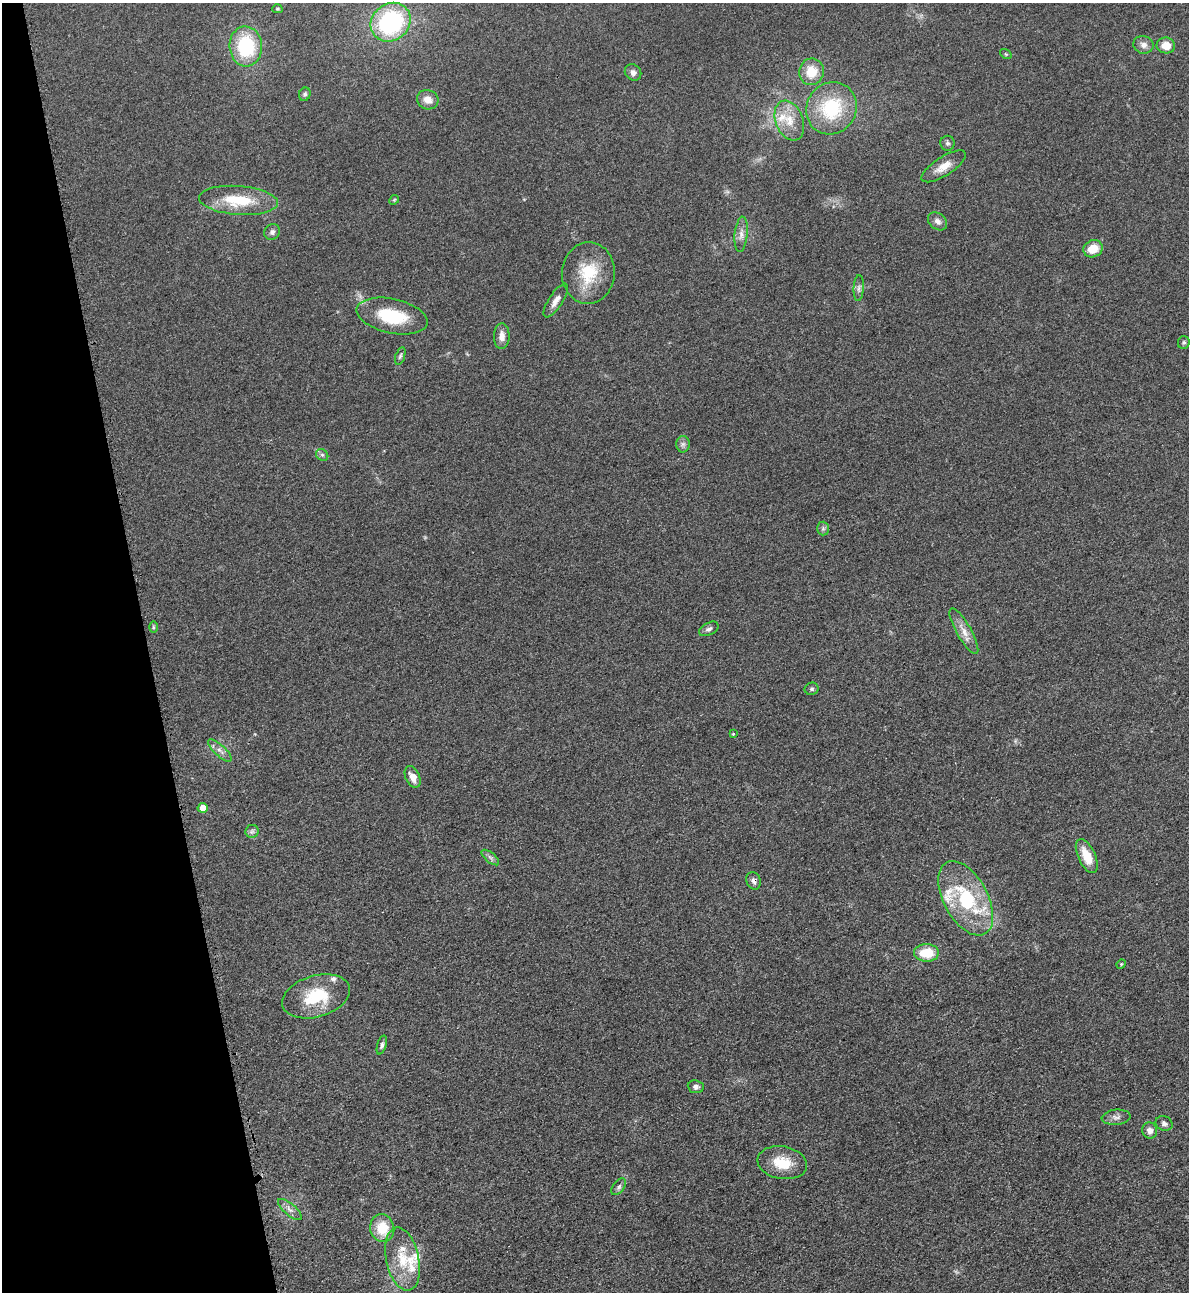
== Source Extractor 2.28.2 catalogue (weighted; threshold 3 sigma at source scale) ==
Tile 5 of 4 x 4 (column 1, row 2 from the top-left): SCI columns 285-1471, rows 2607-3896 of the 5195 x 5212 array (HDU 1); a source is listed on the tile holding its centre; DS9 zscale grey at full resolution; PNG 1191 x 1294 px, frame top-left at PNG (2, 3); each listed source drawn as its Kron ellipse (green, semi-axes under 4 px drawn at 4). Shown black and unused: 12% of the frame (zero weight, under 3 of 4 exposures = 3% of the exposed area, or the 3 px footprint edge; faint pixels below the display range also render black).
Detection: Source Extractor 2.28.2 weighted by HDU 2 'WHT'; one run over the whole footprint, this tile lists its part. Background 0.0675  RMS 0.0084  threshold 0.0378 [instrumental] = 3 sigma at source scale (4.5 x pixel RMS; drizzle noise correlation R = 1.50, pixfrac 1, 0.05/0.05 arcsec/px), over >= 5 px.
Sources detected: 64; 8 inside a brighter listed object's ellipse — not listed separately; the other 56 listed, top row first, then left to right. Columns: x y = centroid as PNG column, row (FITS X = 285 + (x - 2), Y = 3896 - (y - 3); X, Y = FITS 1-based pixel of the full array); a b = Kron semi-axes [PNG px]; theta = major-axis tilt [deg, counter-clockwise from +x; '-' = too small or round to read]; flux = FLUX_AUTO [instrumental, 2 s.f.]
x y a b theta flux
277 9 5 4 - 1.2
391 22 21 18 39 96
1143 45 10 8 -15 4.9
1166 45 9 8 - 10
246 46 20 16 -86 55
1006 54 6 4 -34 0.91
633 72 9 7 -42 3.5
811 72 13 12 - 17
305 94 7 5 65 1.8
428 100 11 9 -23 7.3
831 108 27 24 54 53
789 121 21 13 -69 16
947 143 7 7 - 2
944 166 25 9 33 10
238 200 39 14 -4 33
394 200 5 4 - 0.99
937 221 10 8 -40 3.9
272 232 8 7 - 3.1
741 234 18 6 84 5.6
1093 249 10 8 26 14
588 273 31 26 87 35
859 288 13 5 86 2.8
556 301 19 7 57 6.2
392 316 36 17 -12 41
502 336 13 8 88 6.3
1184 343 6 6 - 1.6
400 356 9 4 71 1.8
683 444 8 7 - 2.7
322 455 6 5 - 1.8
823 529 7 6 - 1.9
153 627 6 4 90 1.2
709 629 10 6 27 2.8
964 631 26 7 -60 8.7
812 689 7 6 - 1.7
733 734 4 4 - 0.71
220 751 15 5 -43 4.2
413 777 11 7 -65 8.2
203 808 5 5 - 9.7
252 831 7 6 - 2.2
1087 856 18 8 -65 16
490 857 10 5 -39 2.4
753 881 9 7 -69 3.4
966 898 40 22 -61 63
926 953 12 9 -1 18
1121 964 5 4 - 0.98
316 996 35 20 17 38
382 1045 10 4 72 2.3
696 1087 8 6 -6 2.9
1116 1117 14 7 5 4.2
1164 1123 8 7 - 2.6
1150 1130 8 7 - 4.4
782 1163 25 16 -10 22
619 1187 9 5 53 2.3
290 1209 15 5 -41 4.1
382 1228 14 12 -75 21
403 1259 32 16 -78 25
Overlapping masked pixels (flux is a lower limit): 1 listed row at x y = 753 881